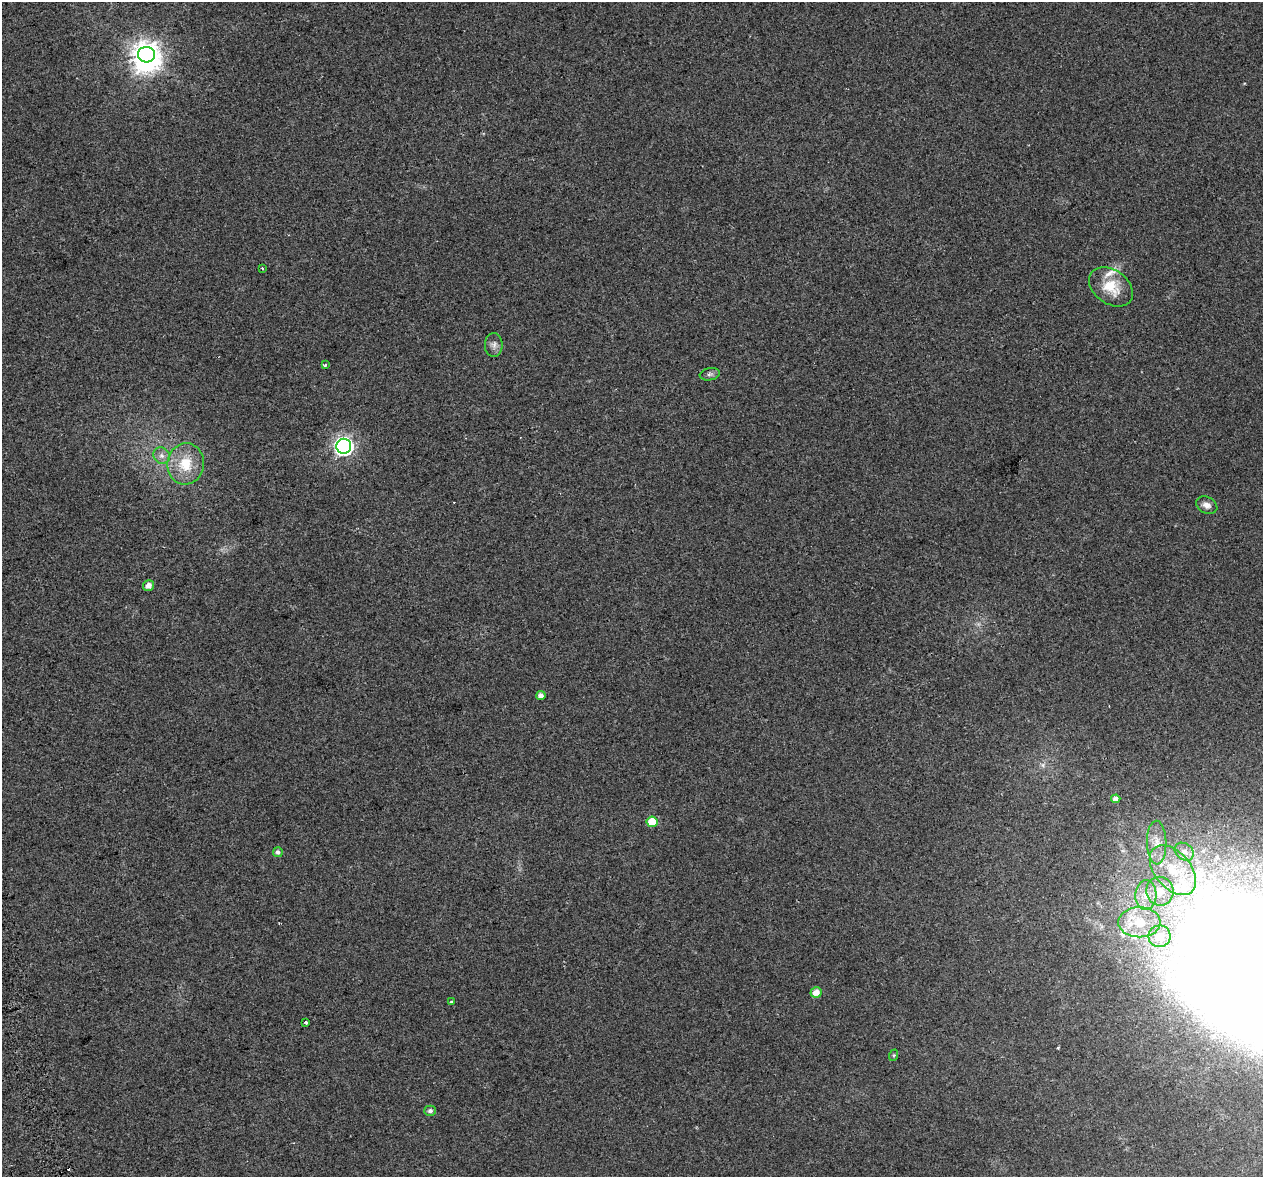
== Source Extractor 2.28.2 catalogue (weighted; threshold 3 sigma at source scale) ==
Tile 7 of 4 x 4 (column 3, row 2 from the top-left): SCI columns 2580-3840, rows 2453-3627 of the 5157 x 4856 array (HDU 1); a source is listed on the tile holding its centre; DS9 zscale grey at full resolution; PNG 1265 x 1179 px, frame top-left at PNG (2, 2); each listed source drawn as its Kron ellipse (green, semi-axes under 4 px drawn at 4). Shown black and unused: <1% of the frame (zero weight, under 2 of 3 exposures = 3% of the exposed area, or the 3 px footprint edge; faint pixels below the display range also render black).
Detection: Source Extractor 2.28.2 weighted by HDU 2 'WHT'; one run over the whole footprint, this tile lists its part. Background 0.0212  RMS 0.0071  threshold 0.0319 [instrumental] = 3 sigma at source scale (4.5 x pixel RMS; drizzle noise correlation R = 1.50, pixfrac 1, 0.0396/0.0396 arcsec/px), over >= 5 px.
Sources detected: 31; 1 inside a brighter object's white glare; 2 cosmic-ray / hot-pixel residue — neither listed nor drawn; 1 inside a brighter listed object's ellipse — not listed separately; the other 27 listed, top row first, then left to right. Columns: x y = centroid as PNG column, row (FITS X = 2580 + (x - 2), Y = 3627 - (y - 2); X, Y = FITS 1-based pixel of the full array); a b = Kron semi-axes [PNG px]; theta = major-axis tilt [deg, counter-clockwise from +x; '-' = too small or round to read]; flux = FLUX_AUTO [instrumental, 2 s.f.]
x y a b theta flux
146 55 8 8 - 520
262 269 3 3 - 1.5
1111 287 24 17 -35 18
494 345 12 9 89 3.6
325 365 3 3 - 1.2
710 374 10 6 10 2.1
344 446 7 7 - 270
162 456 9 7 -44 3.5
186 464 20 18 82 20
1207 505 11 8 -25 3.8
149 586 5 5 - 4.8
541 695 4 4 - 3.6
1116 799 5 4 - 3.6
652 822 5 5 - 14
1157 843 22 9 -88 9.8
278 852 5 4 - 2
1184 852 10 8 -38 3.7
1173 870 29 18 -50 32
1160 891 14 13 - 11
1146 895 15 10 86 9.2
1139 922 21 15 0 18
1159 936 11 11 - 9.7
816 992 5 5 - 5.9
452 1002 3 3 - 4.3
306 1023 3 3 - 2
894 1055 6 4 71 0.83
430 1111 5 5 - 2.4